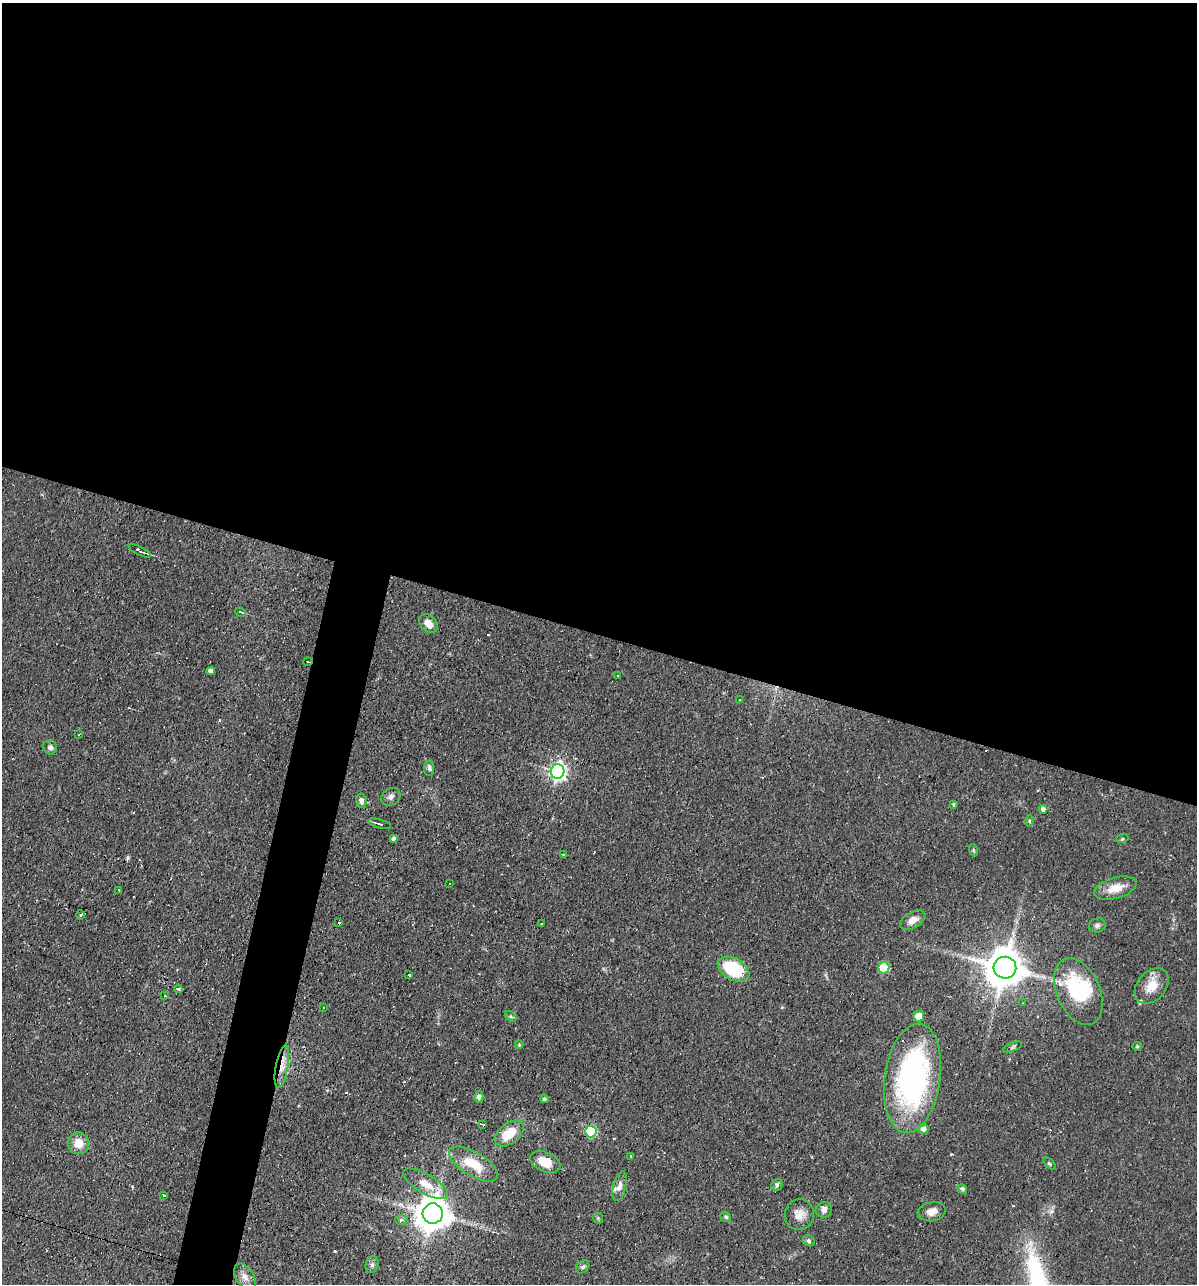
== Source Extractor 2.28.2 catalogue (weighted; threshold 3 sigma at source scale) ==
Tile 3 of 4 x 4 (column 3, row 1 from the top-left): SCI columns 2641-3835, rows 3848-5129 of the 5156 x 5129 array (HDU 1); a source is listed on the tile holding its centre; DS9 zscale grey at full resolution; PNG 1199 x 1286 px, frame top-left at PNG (2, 3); each listed source drawn as its Kron ellipse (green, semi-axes under 4 px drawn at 4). Shown black and unused: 52% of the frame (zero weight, under 2 of 3 exposures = <1% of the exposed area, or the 3 px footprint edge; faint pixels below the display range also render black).
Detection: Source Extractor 2.28.2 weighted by HDU 2 'WHT'; one run over the whole footprint, this tile lists its part. Background 0.066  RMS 0.0053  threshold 0.0236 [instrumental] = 3 sigma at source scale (4.5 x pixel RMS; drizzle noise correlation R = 1.50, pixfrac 1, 0.05/0.05 arcsec/px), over >= 5 px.
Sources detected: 85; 1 inside a brighter object's white glare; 8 cosmic-ray / hot-pixel residue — neither listed nor drawn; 3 inside a brighter listed object's ellipse — not listed separately; the other 73 listed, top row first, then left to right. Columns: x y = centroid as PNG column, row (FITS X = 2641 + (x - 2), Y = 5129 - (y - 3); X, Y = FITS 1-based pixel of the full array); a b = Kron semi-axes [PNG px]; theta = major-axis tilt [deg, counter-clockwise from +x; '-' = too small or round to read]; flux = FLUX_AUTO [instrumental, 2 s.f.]
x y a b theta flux
140 551 12 3 -28 1.9
240 612 5 3 - 0.7
428 623 10 7 -46 4.8
308 662 5 2 - 0.52
210 671 4 4 - 2.1
618 675 3 2 - 1
739 700 3 3 - 0.81
79 734 3 3 - 1.4
50 747 7 6 - 1.9
429 768 7 5 -90 1.4
558 771 7 7 - 200
391 797 10 8 35 2.2
361 801 7 5 -82 2.7
954 805 4 4 - 0.81
1043 809 4 4 - 1.6
1029 821 6 4 90 0.66
380 824 12 3 -15 1.4
393 838 4 4 - 1.3
1122 839 6 4 19 0.75
973 850 6 4 -71 0.6
563 854 3 2 - 0.29
450 883 3 3 - 1.2
1115 888 22 10 16 8.7
119 890 3 3 - 0.56
80 915 5 3 - 0.91
913 920 14 8 30 3.9
339 923 3 2 - 0.46
542 924 3 2 - 1
1097 925 8 7 - 1.6
884 968 6 5 - 24
1005 968 11 11 - 1800
733 969 17 10 -29 31
409 975 3 3 - 9.8
1152 986 20 14 49 9.6
178 989 4 3 - 2.4
1078 991 35 21 -66 41
165 996 4 2 - 0.35
1022 1003 4 2 - 0.36
324 1007 3 2 - 0.37
511 1016 7 4 -44 0.86
919 1016 5 5 - 11
519 1045 4 3 - 0.62
1137 1046 5 4 - 0.61
1012 1047 10 4 23 1.1
282 1067 21 6 80 5.8
912 1078 55 28 82 130
479 1097 6 4 75 2
544 1099 4 4 - 0.91
483 1124 4 3 - 0.78
923 1129 5 5 - 2.5
591 1131 6 5 - 35
509 1133 17 10 37 13
79 1143 11 10 - 7.8
630 1156 3 3 - 0.64
545 1162 16 9 -24 10
473 1164 27 12 -31 15
1050 1164 7 3 -44 0.75
426 1184 25 9 -31 8.8
777 1185 6 5 - 1.3
620 1186 15 6 76 2.8
962 1189 5 4 - 1.5
164 1196 3 3 - 1.1
824 1210 8 8 - 2.5
932 1212 14 9 11 4.5
433 1214 10 10 - 1200
799 1215 15 14 - 5.6
726 1217 6 5 - 0.96
598 1218 6 4 -45 0.67
401 1220 6 4 0 1.7
809 1241 6 5 - 1.3
372 1265 8 6 73 1.6
583 1267 7 5 43 1.2
245 1277 15 8 -57 4.2
Overlapping masked pixels (flux is a lower limit): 2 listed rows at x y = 308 662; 282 1067
Unlisted compact peaks at least as high as the median listed source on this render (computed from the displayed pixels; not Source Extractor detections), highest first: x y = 335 1251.